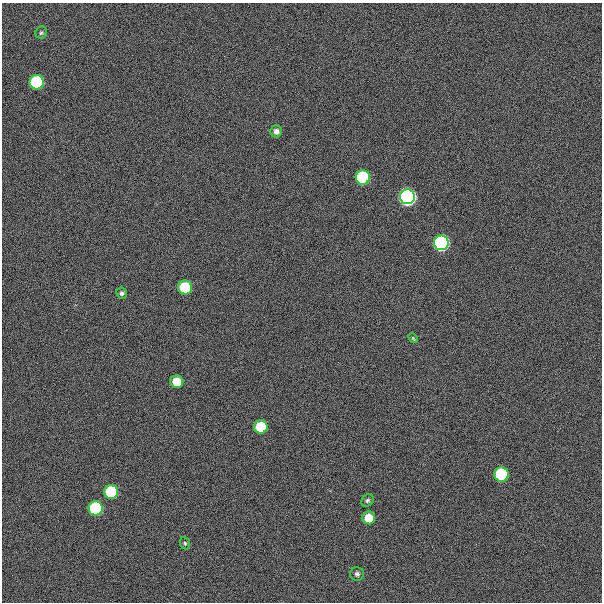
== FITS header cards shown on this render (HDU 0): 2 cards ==
NAXIS1  =                  600
NAXIS2  =                  600

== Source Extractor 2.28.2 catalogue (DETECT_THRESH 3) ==
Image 600 x 600 px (HDU 0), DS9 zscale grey, 1 PNG px = 1 image px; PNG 604 x 604 px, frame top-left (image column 1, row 600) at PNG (2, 3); each listed source drawn as its Kron ellipse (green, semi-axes under 4 px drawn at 4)
Background 300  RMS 19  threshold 57.8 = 3 sigma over >= 5 px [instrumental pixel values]
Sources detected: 18; all 18 listed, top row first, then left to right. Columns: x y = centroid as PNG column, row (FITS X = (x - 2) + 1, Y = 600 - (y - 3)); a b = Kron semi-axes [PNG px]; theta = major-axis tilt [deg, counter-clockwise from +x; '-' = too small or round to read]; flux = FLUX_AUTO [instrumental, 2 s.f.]
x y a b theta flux
41 33 6 5 - 2.2e+03
37 82 7 7 - 2.1e+05
276 131 6 6 - 6.2e+03
363 177 7 7 - 2.1e+05
407 197 7 7 - 1.1e+06
441 243 7 7 - 6.3e+05
185 287 7 7 - 9.1e+04
122 293 5 5 - 3.0e+03
413 338 6 3 -46 1.4e+03
177 382 6 6 - 3.0e+04
261 427 7 7 - 7.5e+04
501 475 7 7 - 2.1e+05
111 492 7 7 - 9.9e+04
367 500 7 5 44 2.5e+03
96 508 7 7 - 2.2e+05
369 518 6 6 - 3.1e+04
185 543 6 5 - 2.0e+03
357 574 7 6 - 3.3e+03